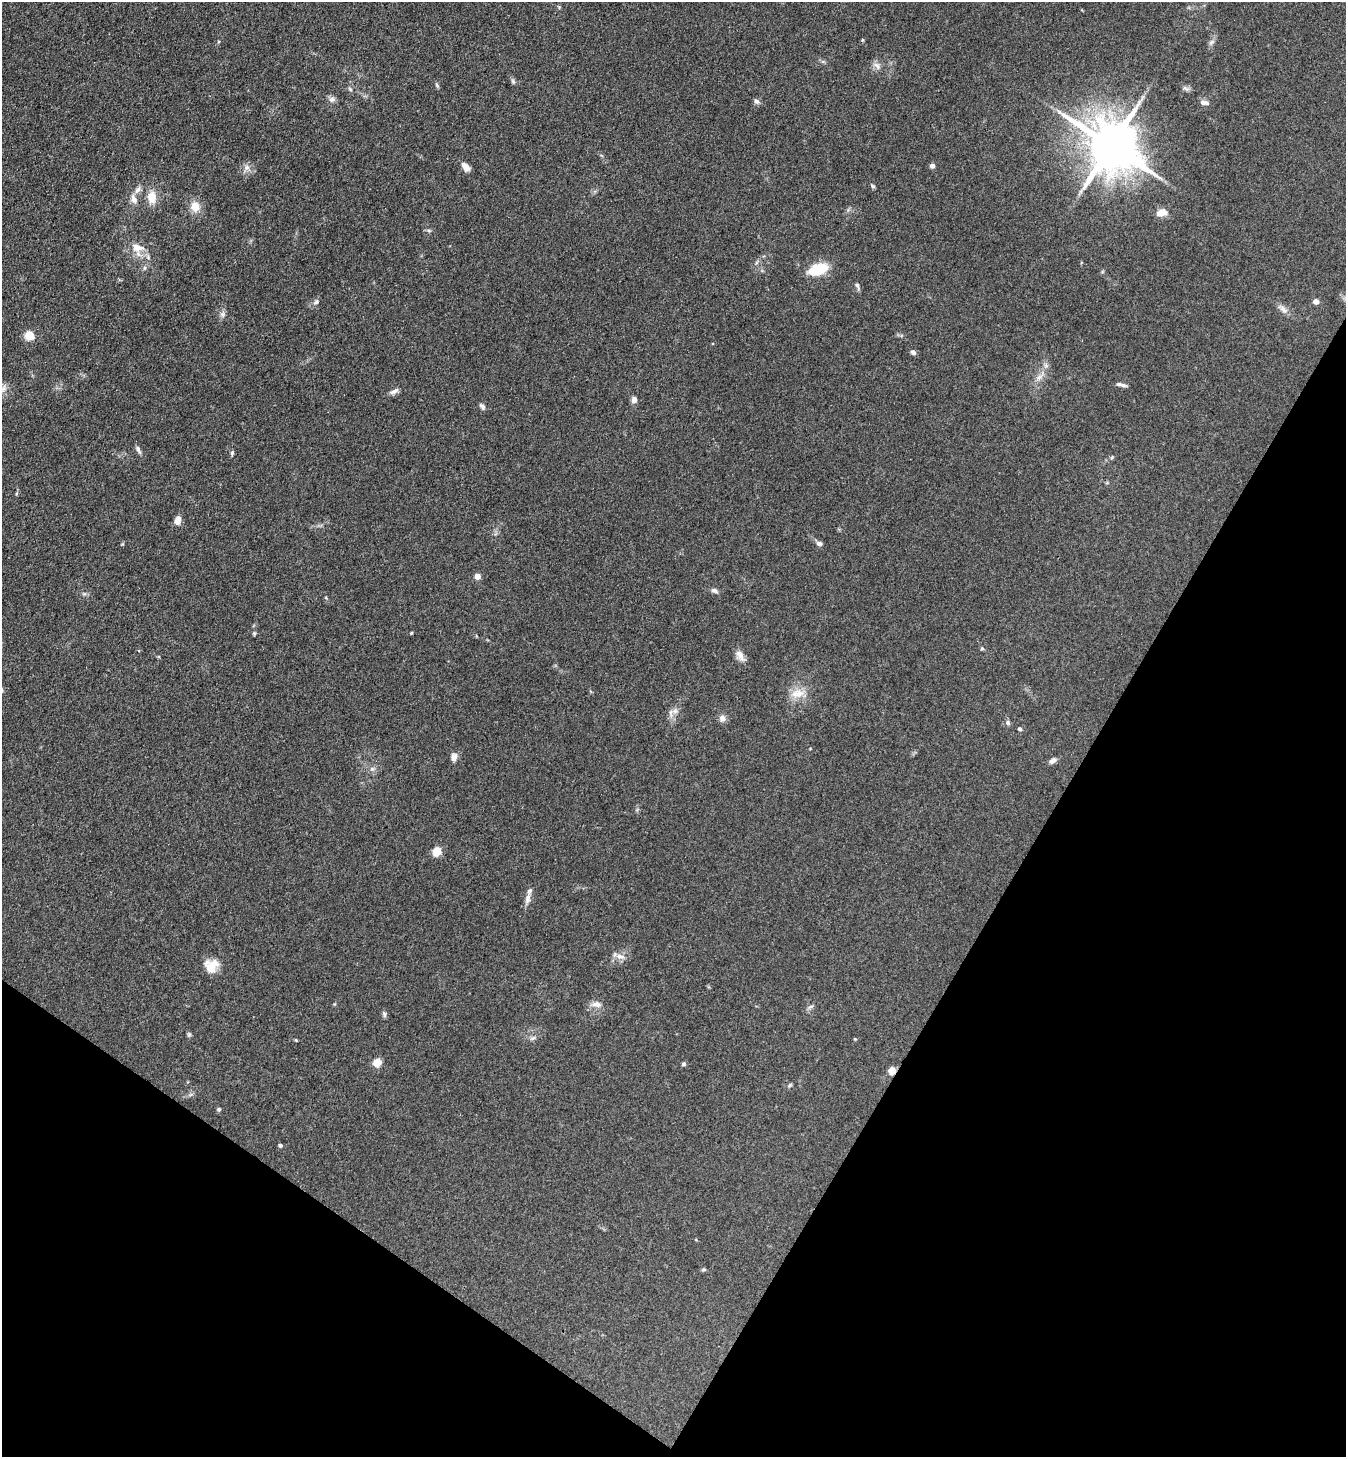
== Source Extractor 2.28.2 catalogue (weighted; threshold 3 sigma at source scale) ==
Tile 15 of 4 x 4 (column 3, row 4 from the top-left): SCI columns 2887-4230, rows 35-1489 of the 5911 x 5888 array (HDU 1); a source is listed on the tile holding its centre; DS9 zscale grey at full resolution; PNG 1348 x 1459 px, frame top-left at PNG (2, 2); no overlay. Shown black and unused: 28% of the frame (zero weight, under 3 of 4 exposures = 5% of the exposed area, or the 3 px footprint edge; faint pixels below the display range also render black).
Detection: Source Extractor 2.28.2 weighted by HDU 2 'WHT'; one run over the whole footprint, this tile lists its part. Background 0.176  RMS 0.0084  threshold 0.038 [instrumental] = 3 sigma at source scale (4.5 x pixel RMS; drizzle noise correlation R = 1.50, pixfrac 1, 0.05/0.05 arcsec/px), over >= 5 px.
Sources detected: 73; all 73 listed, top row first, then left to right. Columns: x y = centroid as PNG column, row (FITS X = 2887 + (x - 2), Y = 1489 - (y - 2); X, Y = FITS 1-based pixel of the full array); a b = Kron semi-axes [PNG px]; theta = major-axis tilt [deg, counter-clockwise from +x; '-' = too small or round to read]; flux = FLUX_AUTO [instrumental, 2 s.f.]
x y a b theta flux
1211 42 9 4 32 1.9
877 66 13 6 -40 3.8
513 81 7 5 -47 1.6
437 85 7 4 -53 1.3
1186 88 11 4 -39 2.1
350 89 6 5 - 1.5
332 99 9 7 12 3.1
756 101 8 6 -31 2.2
1204 102 13 6 -6 3.4
1111 146 16 13 -37 4800
932 166 6 5 - 2.4
247 167 9 7 90 3.7
466 167 11 7 -48 5.8
873 186 6 5 - 1.3
137 190 12 6 57 3.8
152 197 14 10 88 12
134 199 12 8 -66 5.2
195 207 12 10 -71 11
1161 213 14 9 20 7.2
429 231 6 4 -1 1.3
137 247 17 11 -11 11
145 268 6 4 89 1.4
818 269 22 12 18 26
857 286 10 4 -67 2.1
1316 301 6 6 - 3.5
316 302 8 6 35 2.3
1282 309 17 7 -41 4.7
222 314 7 6 - 2.5
29 335 5 5 - 40
913 352 7 6 - 2.3
1039 377 11 6 37 4.5
1123 385 11 5 -10 2.5
3 388 11 5 66 3.6
394 391 13 6 28 3.4
634 400 7 6 - 3.7
482 406 9 5 -52 2.2
138 450 11 4 -59 2.3
232 453 7 5 69 1.4
17 493 5 3 - 1.1
178 520 10 6 77 6.2
819 544 8 6 -14 2.6
477 576 5 5 - 8.1
714 591 9 6 -21 2.7
254 633 5 4 - 1.1
411 633 3 3 - 0.84
982 648 5 4 - 1.1
740 656 17 9 -56 5.9
798 694 20 11 5 12
675 711 8 8 - 4.1
722 718 9 8 - 4.2
1008 723 7 6 - 2.2
1020 729 5 4 - 1.7
454 757 10 8 79 4.1
1053 761 9 6 32 3.3
372 769 6 6 - 2.1
437 851 8 7 - 12
528 899 16 7 75 5.2
620 956 13 8 -18 5.3
211 966 15 13 54 15
596 1004 13 7 -6 5.4
810 1007 9 4 30 1.8
384 1014 9 5 -77 1.8
189 1035 6 5 - 1.4
533 1038 9 5 19 2
855 1039 4 3 - 0.71
296 1040 5 3 - 0.74
377 1063 8 7 - 9.9
684 1064 5 5 - 1.7
892 1071 9 7 76 6
790 1085 6 4 45 1.2
219 1109 5 5 - 1.4
280 1145 5 4 - 1.5
704 1269 7 4 0 1.2
Overlapping masked pixels (flux is a lower limit): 1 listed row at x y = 892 1071